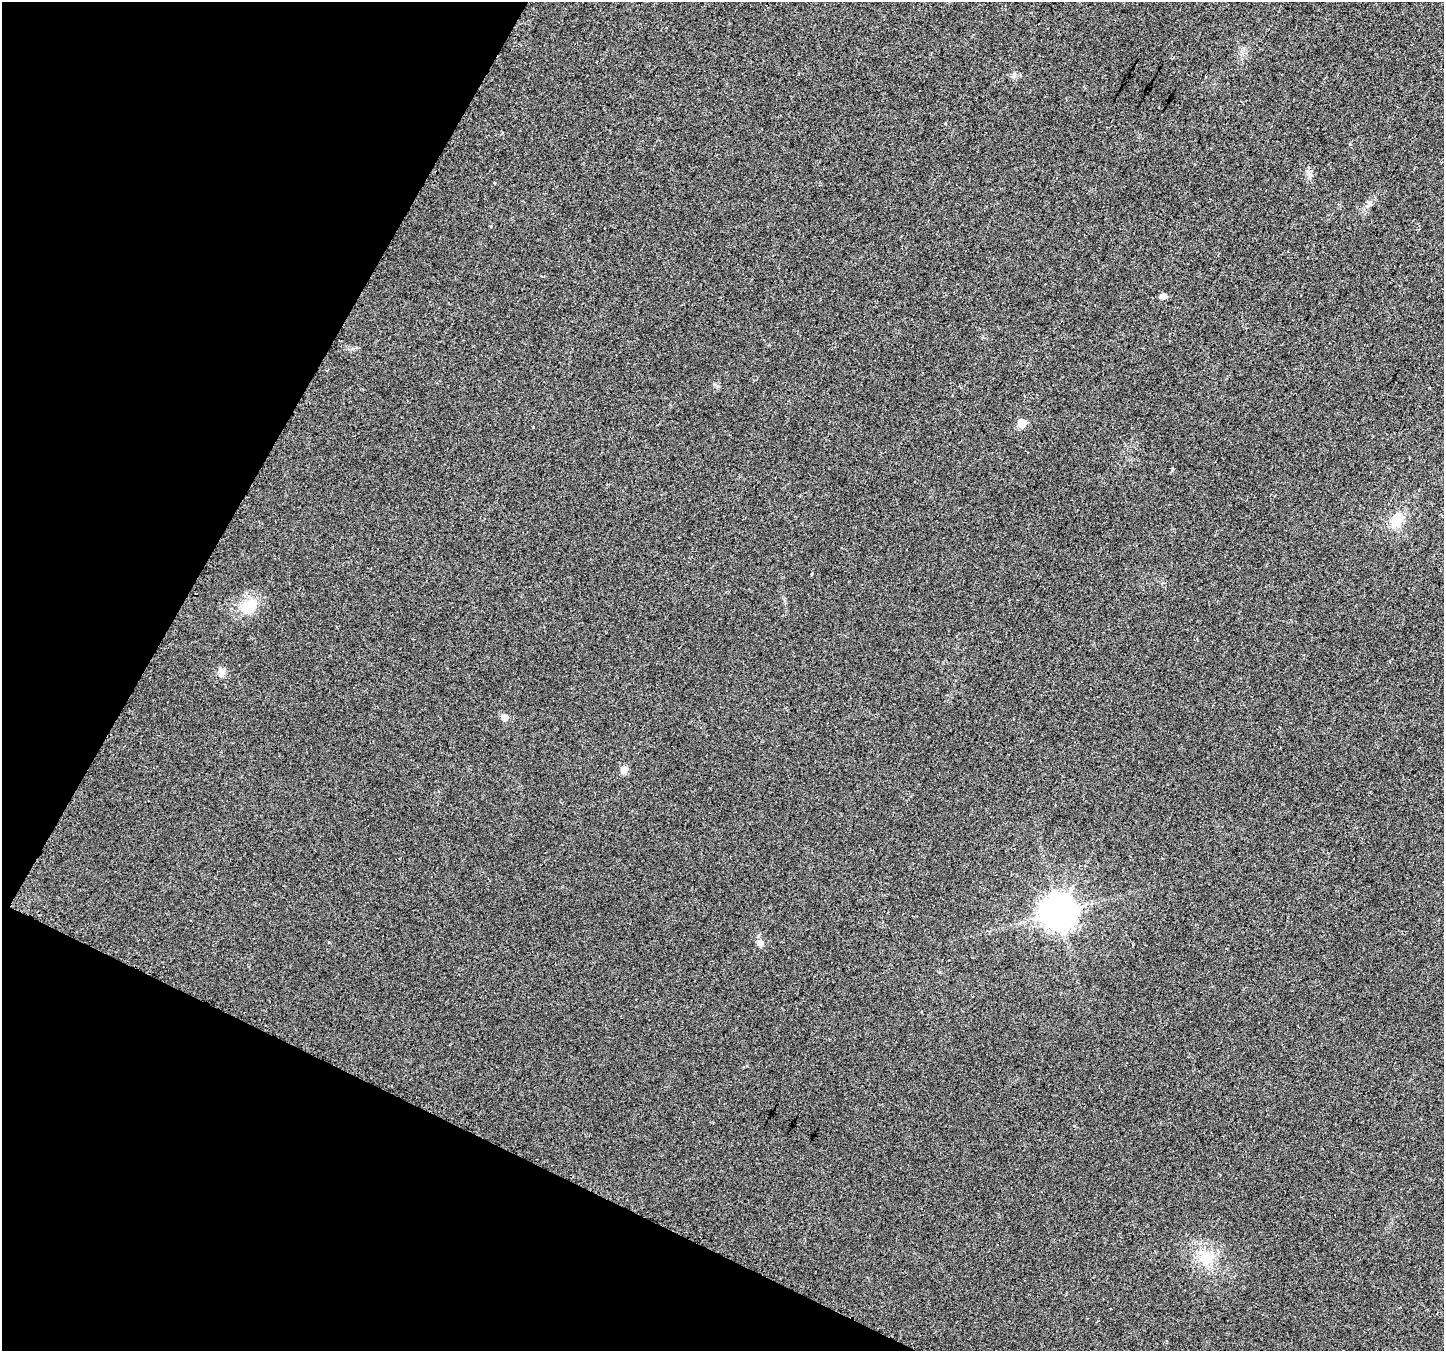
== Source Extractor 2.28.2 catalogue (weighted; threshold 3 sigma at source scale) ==
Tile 9 of 4 x 4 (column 1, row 3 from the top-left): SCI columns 27-1468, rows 1631-2979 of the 5805 x 5898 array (HDU 1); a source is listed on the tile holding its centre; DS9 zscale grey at full resolution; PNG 1446 x 1353 px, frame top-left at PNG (2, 2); no overlay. Shown black and unused: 23% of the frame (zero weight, under 2 of 3 exposures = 2% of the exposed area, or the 3 px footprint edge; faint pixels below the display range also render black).
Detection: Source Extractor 2.28.2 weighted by HDU 2 'WHT'; one run over the whole footprint, this tile lists its part. Background 0.033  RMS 0.0071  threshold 0.0318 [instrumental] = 3 sigma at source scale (4.5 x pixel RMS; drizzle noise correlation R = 1.50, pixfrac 1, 0.0396/0.0396 arcsec/px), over >= 5 px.
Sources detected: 11; all 11 listed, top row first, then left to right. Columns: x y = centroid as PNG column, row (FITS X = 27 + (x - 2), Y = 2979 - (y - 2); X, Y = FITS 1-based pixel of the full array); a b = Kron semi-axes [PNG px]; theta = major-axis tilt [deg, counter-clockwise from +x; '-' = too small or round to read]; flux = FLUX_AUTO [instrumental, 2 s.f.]
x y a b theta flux
1014 75 6 6 - 1.7
1163 296 10 6 10 2.4
1022 423 5 5 - 20
1397 520 16 12 63 13
249 606 26 16 53 15
221 672 10 8 -60 3.6
505 717 7 6 - 3.7
624 770 8 7 - 4.3
1058 912 10 10 - 1300
760 943 8 7 - 2.5
1206 1258 20 16 -53 16
Unlisted compact peaks at least as high as the median listed source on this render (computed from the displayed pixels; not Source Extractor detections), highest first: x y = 1172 469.